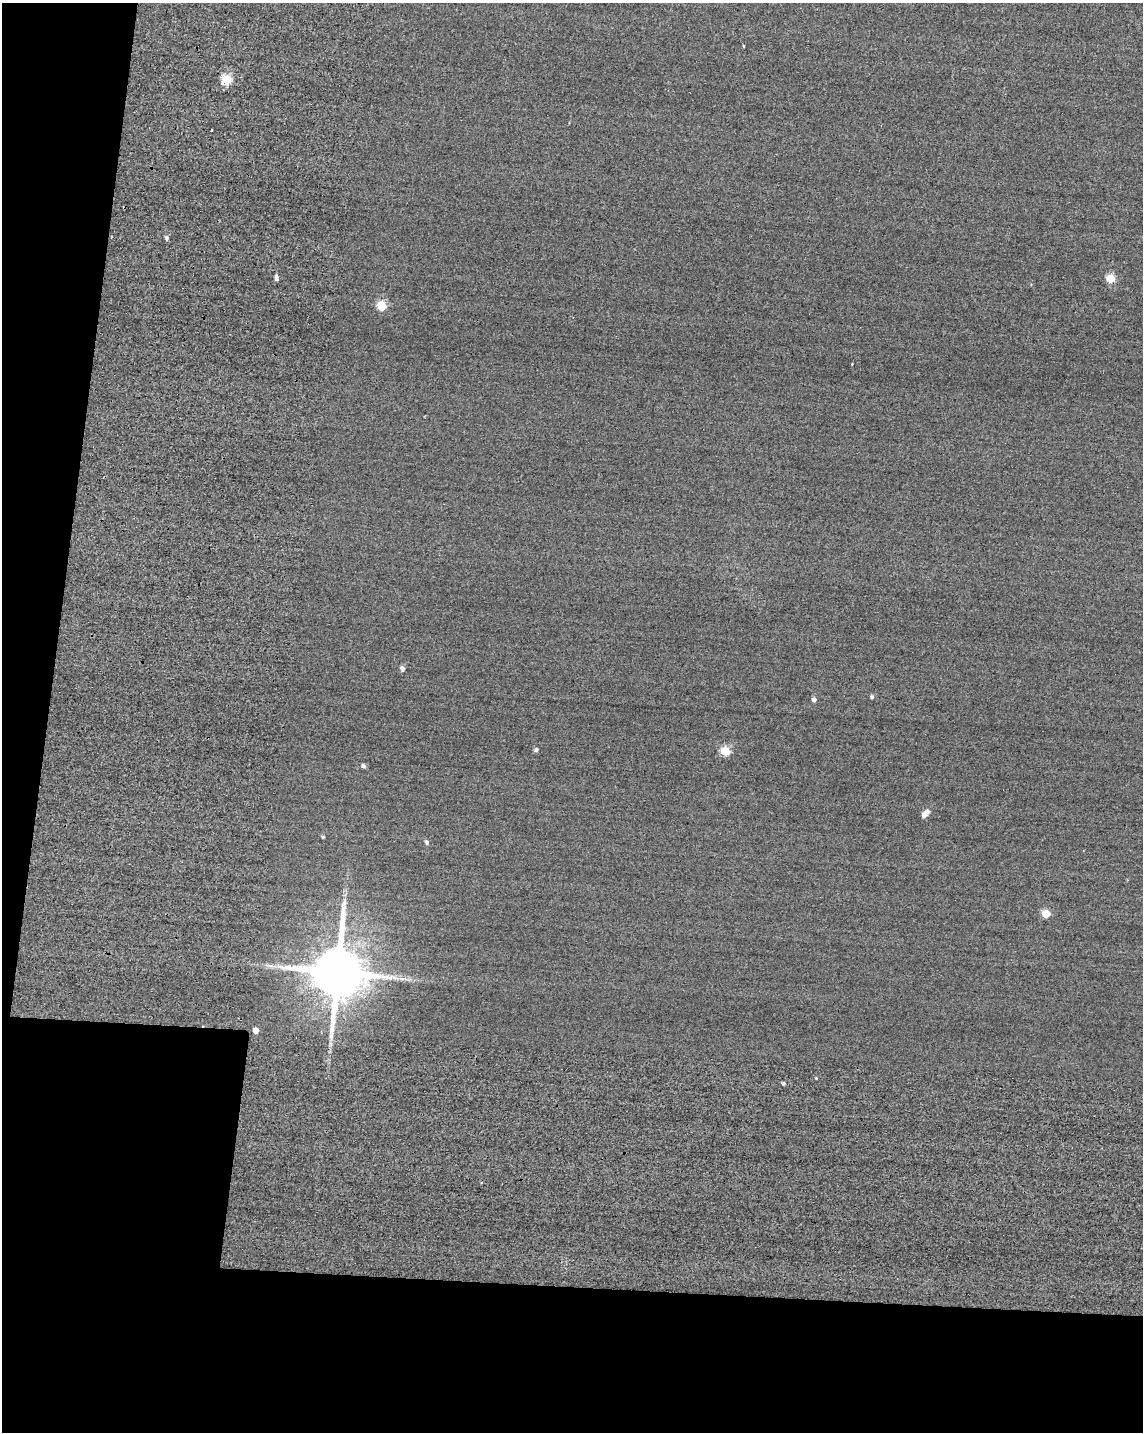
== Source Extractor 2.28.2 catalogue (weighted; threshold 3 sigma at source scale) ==
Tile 9 of 4 x 3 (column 1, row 3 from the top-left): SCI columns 27-1167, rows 247-1676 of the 4849 x 4881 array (HDU 1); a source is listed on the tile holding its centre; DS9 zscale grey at full resolution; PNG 1145 x 1434 px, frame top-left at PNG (2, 3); no overlay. Shown black and unused: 18% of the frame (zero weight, under 2 of 3 exposures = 12% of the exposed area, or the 3 px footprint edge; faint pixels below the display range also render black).
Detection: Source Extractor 2.28.2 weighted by HDU 2 'WHT'; one run over the whole footprint, this tile lists its part. Background -0.229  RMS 3.4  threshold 15.2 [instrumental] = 3 sigma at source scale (4.5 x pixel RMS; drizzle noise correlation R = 1.50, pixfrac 1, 0.05/0.05 arcsec/px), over >= 5 px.
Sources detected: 24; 1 cosmic-ray / hot-pixel residue — not listed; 1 inside a brighter listed object's ellipse — not listed separately; the other 22 listed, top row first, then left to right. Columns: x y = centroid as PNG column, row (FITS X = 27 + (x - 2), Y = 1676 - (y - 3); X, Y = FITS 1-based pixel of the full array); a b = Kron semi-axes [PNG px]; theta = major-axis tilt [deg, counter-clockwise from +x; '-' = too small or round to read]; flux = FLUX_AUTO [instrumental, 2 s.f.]
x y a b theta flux
743 46 4 2 - 2.7e+02
226 79 5 5 - 1.9e+04
211 130 3 3 - 2.7e+03
167 238 5 5 - 6.7e+02
277 278 7 4 -85 1.2e+03
1110 278 5 5 - 1.2e+04
381 306 5 5 - 1.4e+04
402 668 5 4 - 1.2e+03
872 697 4 4 - 6.1e+02
814 700 4 4 - 1.2e+03
536 750 4 4 - 8.6e+02
725 751 5 5 - 1.5e+04
363 766 5 4 - 8.3e+02
924 815 5 5 - 1.9e+03
323 837 4 3 - 4.1e+02
426 842 4 4 - 7.7e+02
1046 914 5 5 - 9.3e+03
338 972 14 13 - 2.3e+06
395 978 11 3 -15 1.3e+03
255 1030 5 4 - 2.5e+03
816 1078 3 3 - 2.7e+02
783 1083 5 4 - 5.2e+02
Overlapping masked pixels (flux is a lower limit): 1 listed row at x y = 338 972